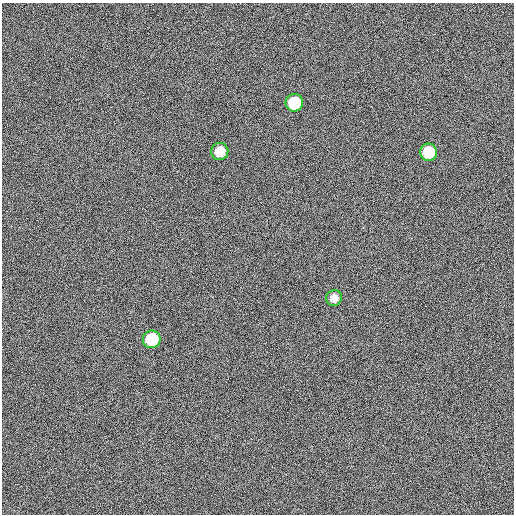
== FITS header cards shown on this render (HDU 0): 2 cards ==
NAXIS1  =                  512
NAXIS2  =                  512

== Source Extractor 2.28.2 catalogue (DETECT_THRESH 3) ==
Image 512 x 512 px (HDU 0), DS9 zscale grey, 1 PNG px = 1 image px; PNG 516 x 516 px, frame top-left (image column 1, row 512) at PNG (2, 3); each listed source drawn as its Kron ellipse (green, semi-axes under 4 px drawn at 4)
Background 462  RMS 13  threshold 39.4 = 3 sigma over >= 5 px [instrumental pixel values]
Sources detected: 5; all 5 listed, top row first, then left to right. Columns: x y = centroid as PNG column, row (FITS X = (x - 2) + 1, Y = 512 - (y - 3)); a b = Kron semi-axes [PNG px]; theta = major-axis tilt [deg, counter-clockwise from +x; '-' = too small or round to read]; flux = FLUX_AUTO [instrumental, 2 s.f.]
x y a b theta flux
294 103 9 9 - 45000
220 151 8 8 - 14000
428 152 8 8 - 29000
334 298 8 8 - 5900
152 339 9 9 - 45000